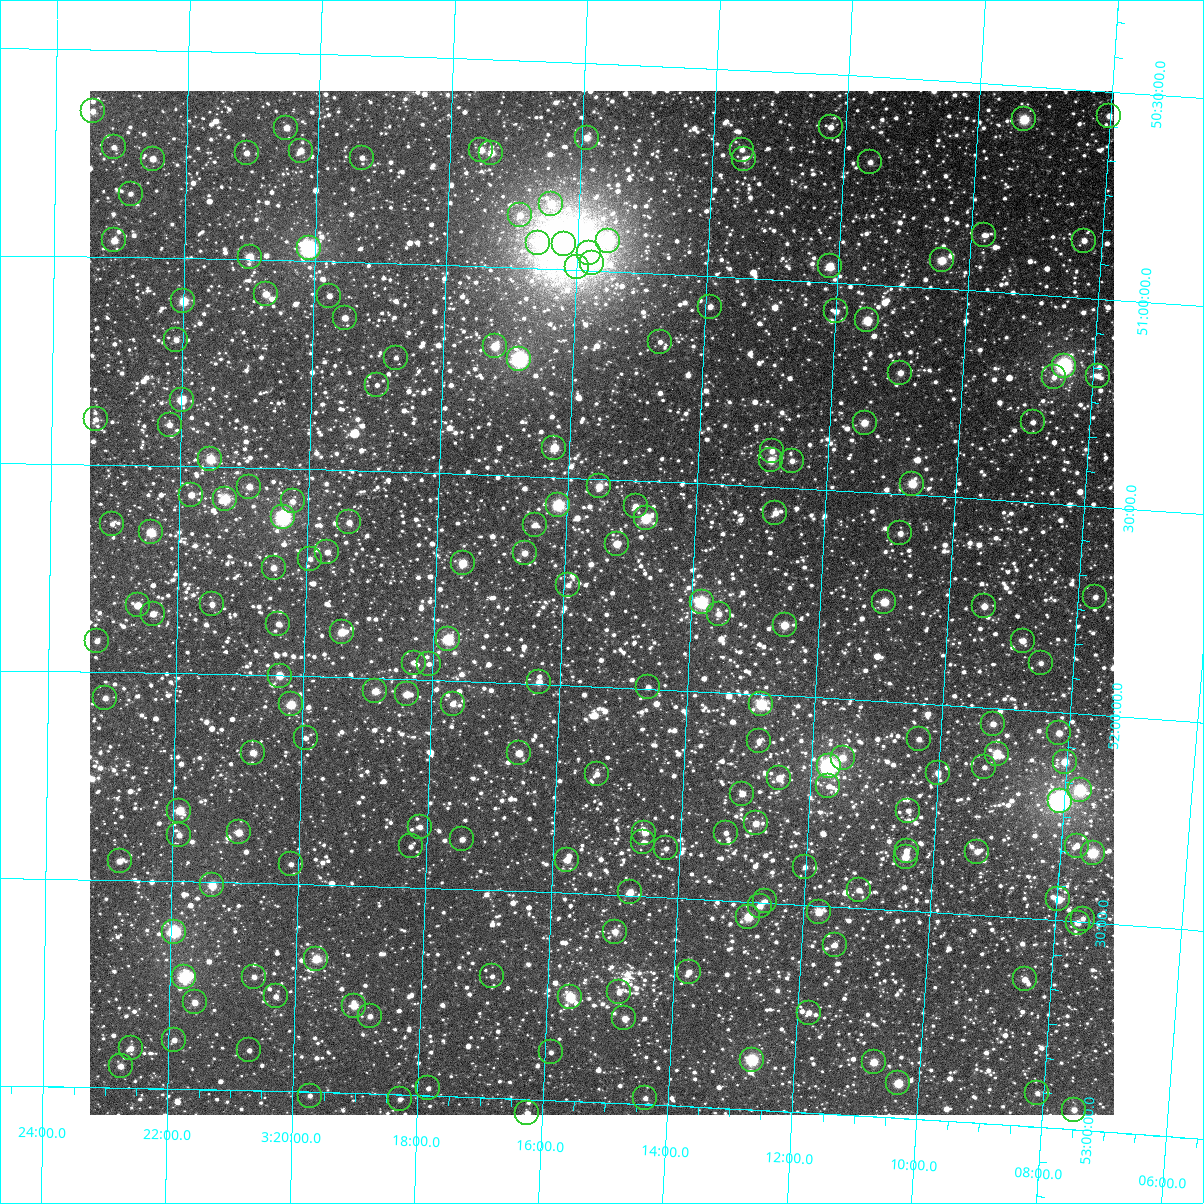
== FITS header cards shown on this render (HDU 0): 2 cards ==
NAXIS1  =                 1024
NAXIS2  =                 1024

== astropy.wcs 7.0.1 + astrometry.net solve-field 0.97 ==
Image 1024 x 1024 px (HDU 0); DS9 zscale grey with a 90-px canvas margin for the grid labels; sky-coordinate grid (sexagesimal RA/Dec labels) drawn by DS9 from the SOLVED WCS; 190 Tycho-2 reference stars matched to detected sources circled (green)
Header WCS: RA---TAN-SIP/DEC--TAN-SIP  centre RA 03:15:24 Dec +51:48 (48.85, +51.80 deg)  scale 8.67 arcsec/px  FOV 148.0' x 148.0'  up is +178 deg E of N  parity flipped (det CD > 0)
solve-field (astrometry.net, Tycho-2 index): VERIFIED the header's WCS against the Tycho-2 star catalogue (verified at 6 index scales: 14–190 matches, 0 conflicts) and refined it, rather than solving blind
Solved WCS: RA---TAN-SIP/DEC--TAN-SIP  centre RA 03:15:24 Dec +51:48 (48.85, +51.80 deg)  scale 8.67 arcsec/px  FOV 148.0' x 148.0'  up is +178 deg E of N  parity flipped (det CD > 0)
The solver's refit moves the header's centre by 0.2 arcsec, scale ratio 1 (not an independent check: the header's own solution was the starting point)
Tycho-2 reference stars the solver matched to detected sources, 190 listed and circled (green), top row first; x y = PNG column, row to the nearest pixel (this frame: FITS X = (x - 90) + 1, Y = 1024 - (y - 91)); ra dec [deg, ICRS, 3 dp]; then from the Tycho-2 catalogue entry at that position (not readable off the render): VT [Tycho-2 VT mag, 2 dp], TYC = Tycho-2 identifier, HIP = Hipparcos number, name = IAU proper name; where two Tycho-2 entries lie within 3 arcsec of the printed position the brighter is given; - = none
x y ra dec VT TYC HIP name
93 111 50.859 +50.650 11.10 3324-566-1 - -
1109 116 47.005 +50.559 10.67 3318-925-1 14562 -
1024 119 47.326 +50.581 8.80 3318-707-1 14647 -
831 127 48.056 +50.627 11.02 3323-370-1 - -
286 128 50.122 +50.680 10.32 3323-811-1 - -
587 138 48.980 +50.680 10.47 3323-632-1 - -
114 147 50.777 +50.735 11.29 3324-551-1 - -
481 150 49.380 +50.719 10.20 3323-400-1 - -
742 150 48.389 +50.692 11.47 3323-280-1 - -
301 151 50.065 +50.734 10.47 3323-767-1 - -
247 153 50.272 +50.743 11.14 3323-779-1 - -
491 153 49.341 +50.725 10.06 3323-319-1 - -
362 158 49.832 +50.747 11.41 3323-259-1 - -
153 159 50.628 +50.762 10.69 3324-550-1 - -
744 159 48.378 +50.713 11.32 3323-223-1 - -
870 162 47.899 +50.706 11.46 3323-384-1 - -
131 194 50.710 +50.847 11.44 3324-105-1 - -
551 204 49.105 +50.842 10.23 3323-145-1 - -
520 215 49.223 +50.873 10.67 3323-165-1 - -
984 235 47.449 +50.865 11.30 3322-196-1 - -
114 240 50.770 +50.960 9.89 3324-306-1 - -
608 241 48.881 +50.926 8.61 3323-688-1 15171 -
1084 241 47.068 +50.862 10.63 3322-613-1 - -
538 243 49.152 +50.937 11.15 3323-241-1 - -
564 244 49.051 +50.938 5.17 3323-1510-1 15219 -
309 248 50.026 +50.969 7.07 3323-880-1 15531 -
589 253 48.953 +50.956 6.72 3323-91-1 15193 -
250 257 50.251 +50.993 9.47 3323-946-1 15610 -
942 260 47.605 +50.932 9.39 3322-233-1 - -
592 263 48.942 +50.981 10.42 3323-600-1 - -
830 266 48.031 +50.962 9.47 3323-173-1 - -
577 267 48.997 +50.993 10.41 3323-350-1 - -
266 294 50.185 +51.082 10.12 3323-899-1 - -
329 296 49.941 +51.083 11.54 3323-383-1 - -
183 301 50.501 +51.103 9.12 3323-780-1 15679 -
710 307 48.481 +51.073 10.77 3323-155-1 - -
836 311 47.998 +51.069 11.01 3323-146-1 - -
345 318 49.880 +51.134 10.75 3323-726-1 - -
867 320 47.876 +51.086 9.34 3323-378-1 14830 -
176 340 50.525 +51.196 10.83 3323-782-1 - -
660 342 48.667 +51.163 11.43 3323-733-1 - -
495 346 49.301 +51.190 9.44 3323-87-1 - -
396 358 49.679 +51.226 11.91 3323-526-1 - -
519 359 49.205 +51.218 7.18 3323-323-1 15259 -
1064 366 47.112 +51.166 7.02 3322-543-1 14597 -
900 373 47.738 +51.208 10.66 3322-12-1 - -
1098 376 46.980 +51.185 11.81 3322-743-1 - -
1054 377 47.148 +51.196 11.55 3322-332-1 - -
377 385 49.749 +51.293 11.78 3323-759-1 - -
182 400 50.499 +51.342 9.91 3323-885-1 - -
96 419 50.830 +51.392 11.29 3324-639-1 - -
1033 422 47.218 +51.307 11.44 3322-873-1 - -
865 423 47.865 +51.333 9.84 3323-570-1 - -
170 425 50.544 +51.402 10.74 3323-944-1 - -
554 448 49.057 +51.429 9.29 3323-176-1 - -
772 451 48.216 +51.413 10.81 3323-656-1 - -
210 459 50.384 +51.482 8.98 3323-922-1 - -
771 460 48.218 +51.435 9.70 3323-121-1 - -
792 461 48.137 +51.434 11.22 3323-180-1 - -
912 484 47.667 +51.473 9.30 3322-727-1 14768 -
599 486 48.877 +51.518 9.80 3323-484-1 15167 -
249 487 50.231 +51.546 10.21 3323-884-1 - -
191 495 50.455 +51.569 10.56 3323-860-1 - -
225 499 50.324 +51.577 8.77 3323-1310-1 15632 -
293 501 50.062 +51.579 11.02 3323-981-1 - -
558 505 49.032 +51.567 8.23 3323-314-1 15215 -
636 506 48.733 +51.562 10.44 3323-7-1 - -
775 513 48.190 +51.561 10.69 3323-57-1 - -
283 517 50.099 +51.618 7.28 3323-1498-1 15556 -
646 518 48.691 +51.590 8.76 3323-20-1 15097 -
349 522 49.840 +51.626 10.80 3323-1506-1 - -
112 524 50.760 +51.643 11.94 3324-1116-1 - -
535 525 49.118 +51.616 11.00 3323-507-1 - -
151 532 50.610 +51.661 9.18 3323-1089-1 15717 -
900 533 47.702 +51.594 11.15 3322-536-1 - -
617 544 48.799 +51.654 9.89 3323-740-1 - -
327 552 49.922 +51.699 10.54 3323-1106-1 - -
525 553 49.155 +51.685 10.44 3323-267-1 - -
310 559 49.988 +51.716 11.32 3323-1066-1 - -
463 563 49.394 +51.715 9.31 3323-1112-1 - -
274 568 50.129 +51.740 10.91 3323-1387-1 - -
568 585 48.981 +51.758 11.50 3323-1235-1 - -
1095 597 46.931 +51.717 11.41 3322-640-1 - -
702 602 48.459 +51.785 7.90 3323-1053-1 15037 -
884 602 47.748 +51.761 9.35 3322-516-1 - -
212 604 50.365 +51.831 10.63 3323-1503-1 - -
138 605 50.654 +51.838 10.19 3324-1055-1 - -
984 606 47.360 +51.757 10.30 3322-465-1 - -
153 614 50.595 +51.858 10.59 3323-1415-1 - -
719 614 48.390 +51.811 10.69 3323-1234-1 - -
278 624 50.104 +51.875 10.92 3323-1225-1 - -
785 625 48.132 +51.830 9.47 3323-1226-1 - -
342 632 49.857 +51.891 9.48 3323-1469-1 - -
448 639 49.442 +51.900 8.39 3323-1418-1 15337 -
97 641 50.811 +51.925 11.12 3324-1140-1 - -
1023 641 47.202 +51.834 10.55 3322-1283-1 - -
414 663 49.572 +51.959 11.43 3323-1214-1 - -
1041 663 47.126 +51.885 11.28 3322-1305-1 - -
429 664 49.513 +51.960 11.62 3323-1124-1 - -
280 676 50.095 +51.999 9.70 3323-1147-1 - -
539 682 49.080 +51.995 10.40 3323-1383-1 - -
648 687 48.652 +51.996 10.92 3323-1110-1 - -
375 691 49.718 +52.030 9.84 3323-1437-1 15429 -
407 694 49.596 +52.036 10.13 3323-1496-1 - -
105 698 50.775 +52.062 10.57 3324-1098-1 - -
291 704 50.047 +52.068 8.92 3323-1421-1 - -
453 704 49.414 +52.054 10.75 3323-1333-1 - -
761 704 48.206 +52.024 8.39 3323-1507-1 14957 -
993 724 47.296 +52.039 10.58 3322-1348-1 - -
1059 733 47.036 +52.050 10.40 3322-1068-1 - -
306 738 49.987 +52.148 11.25 3323-1148-1 - -
919 739 47.583 +52.086 10.97 3322-1144-1 - -
759 741 48.209 +52.112 11.34 3323-1001-1 - -
253 753 50.190 +52.187 10.13 3323-1456-1 - -
519 753 49.147 +52.167 10.04 3323-1487-1 - -
997 754 47.272 +52.110 9.34 3322-929-1 14634 -
843 758 47.877 +52.142 10.06 3323-1366-1 - -
1065 762 47.006 +52.118 10.06 3322-1263-1 - -
829 766 47.929 +52.163 6.89 3323-1142-1 14845 -
984 767 47.319 +52.144 11.33 3322-1041-1 - -
938 773 47.499 +52.165 10.99 3322-1186-1 - -
597 774 48.837 +52.210 11.47 3323-1313-1 - -
779 778 48.121 +52.199 10.05 3323-1163-1 - -
828 786 47.926 +52.212 11.36 3323-1123-1 - -
1080 790 46.939 +52.184 8.35 3322-1194-1 14541 -
742 794 48.263 +52.241 10.40 3323-1236-1 - -
1060 801 47.016 +52.214 6.32 3322-930-1 14566 -
179 811 50.478 +52.332 9.16 3323-1143-1 15673 -
908 811 47.607 +52.260 11.32 3322-1262-1 - -
756 823 48.204 +52.311 10.18 3323-1126-1 - -
420 827 49.527 +52.354 10.89 3323-1281-1 - -
239 832 50.240 +52.380 9.79 3323-1338-1 - -
644 833 48.642 +52.348 10.32 3323-1216-1 15087 -
726 833 48.320 +52.337 11.33 3323-1304-1 - -
179 835 50.474 +52.389 11.17 3323-1353-1 - -
462 839 49.357 +52.380 10.91 3323-1403-1 - -
643 842 48.643 +52.369 11.48 3323-1301-1 - -
411 846 49.560 +52.402 11.94 3323-1400-1 - -
1077 846 46.937 +52.318 11.23 3322-1032-1 - -
666 848 48.553 +52.381 11.81 3323-1280-1 - -
907 851 47.604 +52.356 10.91 3322-1056-1 - -
977 852 47.327 +52.348 10.58 3322-923-1 - -
1093 853 46.871 +52.333 8.71 3322-1284-1 14516 -
906 857 47.607 +52.371 9.81 3322-1023-1 - -
567 860 48.941 +52.419 10.45 3323-1483-1 - -
120 861 50.708 +52.454 10.50 3324-954-1 - -
291 864 50.031 +52.453 11.30 3323-1453-1 - -
805 867 48.001 +52.410 11.51 3323-994-1 - -
212 885 50.341 +52.508 9.30 3703-770-1 15639 -
859 890 47.784 +52.457 10.83 3322-1078-1 - -
630 892 48.687 +52.492 10.09 3323-1217-1 - -
1058 899 46.994 +52.450 9.68 3322-1304-1 - -
765 901 48.153 +52.497 11.32 3323-1139-1 - -
760 906 48.171 +52.509 10.39 3702-297-1 - -
819 912 47.937 +52.516 9.56 3702-387-1 - -
748 917 48.215 +52.537 9.20 3702-315-1 14962 -
1083 919 46.893 +52.492 11.46 3322-1090-1 - -
1078 923 46.912 +52.503 10.65 3702-191-1 - -
174 932 50.487 +52.622 7.75 3703-815-1 15675 -
615 932 48.739 +52.588 10.57 3702-403-1 - -
835 945 47.866 +52.592 11.43 3702-101-1 - -
316 959 49.920 +52.679 9.20 3702-385-1 - -
689 972 48.439 +52.677 10.87 3702-249-1 - -
492 976 49.219 +52.707 11.51 3702-351-1 - -
184 977 50.443 +52.731 8.03 3703-462-1 15666 -
254 977 50.165 +52.727 10.87 3703-665-1 - -
1025 979 47.106 +52.647 10.49 3702-65-1 - -
619 992 48.713 +52.733 11.13 3702-129-1 - -
276 996 50.077 +52.772 11.43 3703-575-1 - -
570 997 48.906 +52.750 8.66 3702-319-1 15179 -
195 1002 50.399 +52.792 10.46 3703-412-1 - -
354 1006 49.765 +52.789 9.65 3702-75-1 - -
809 1013 47.953 +52.759 10.94 3702-359-1 - -
370 1016 49.699 +52.814 11.24 3702-117-1 - -
624 1018 48.686 +52.794 10.85 3702-167-1 - -
174 1040 50.478 +52.883 10.79 3703-850-1 - -
131 1048 50.651 +52.904 10.58 3703-773-1 - -
249 1050 50.178 +52.903 11.39 3703-838-1 - -
551 1052 48.973 +52.884 11.43 3702-912-1 - -
752 1060 48.170 +52.880 8.17 3702-21-1 14945 -
874 1062 47.684 +52.869 9.76 3702-311-1 - -
121 1066 50.690 +52.948 10.36 3703-831-1 - -
898 1083 47.581 +52.916 9.18 3702-889-1 - -
428 1088 49.458 +52.982 12.04 3702-767-1 - -
1037 1093 47.026 +52.918 11.43 3702-859-1 - -
310 1096 49.930 +53.009 11.73 3702-752-1 - -
645 1098 48.588 +52.985 11.79 3702-834-1 - -
400 1099 49.571 +53.011 11.60 3702-747-1 - -
1074 1110 46.875 +52.952 10.68 3702-806-1 - -
527 1113 49.059 +53.033 11.18 3702-778-1 - -